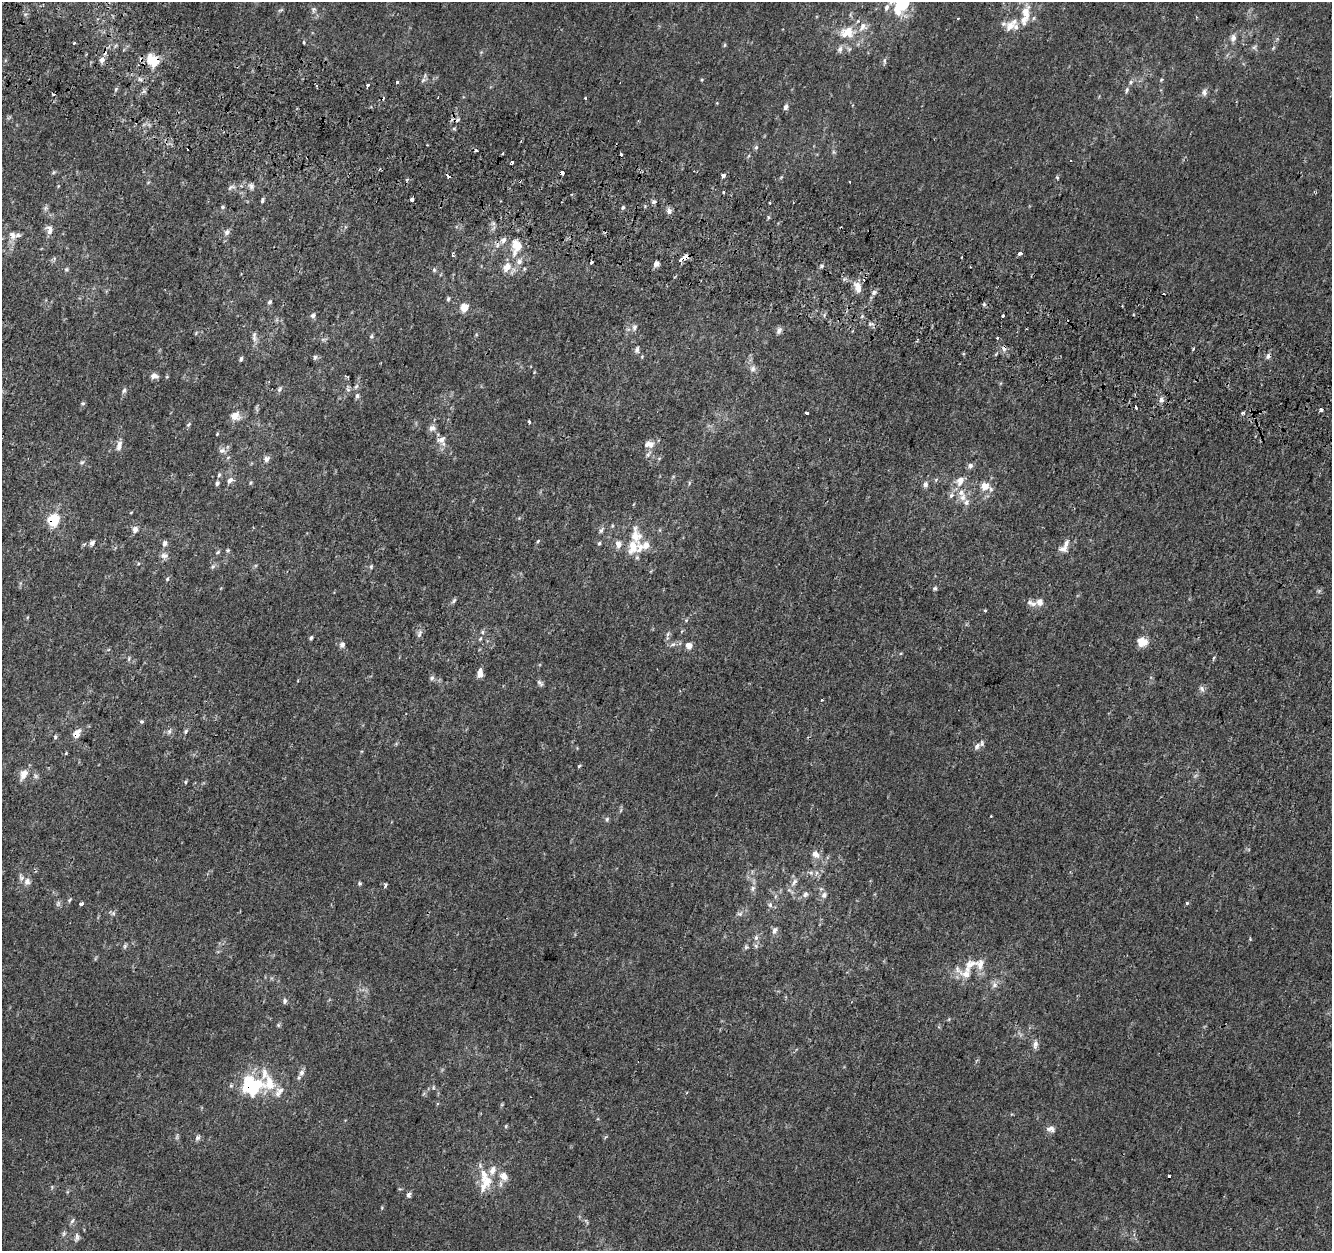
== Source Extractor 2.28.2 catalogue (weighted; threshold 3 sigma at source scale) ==
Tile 11 of 4 x 4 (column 3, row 3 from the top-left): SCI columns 2698-4027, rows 1578-2826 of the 5374 x 5589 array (HDU 1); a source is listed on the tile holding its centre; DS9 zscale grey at full resolution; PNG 1334 x 1253 px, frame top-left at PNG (2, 2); no overlay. Shown black and unused: <1% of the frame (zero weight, under 2 of 3 exposures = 3% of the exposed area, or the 3 px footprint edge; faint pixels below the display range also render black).
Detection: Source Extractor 2.28.2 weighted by HDU 2 'WHT'; one run over the whole footprint, this tile lists its part. Background 1.37e-04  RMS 0.0028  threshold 0.0124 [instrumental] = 3 sigma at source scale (4.5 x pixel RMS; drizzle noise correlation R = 1.50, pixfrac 1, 0.0396/0.0396 arcsec/px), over >= 5 px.
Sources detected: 255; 2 too faint to see at this stretch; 16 cosmic-ray / hot-pixel residue — not listed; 25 inside a brighter listed object's ellipse — not listed separately; the other 212 listed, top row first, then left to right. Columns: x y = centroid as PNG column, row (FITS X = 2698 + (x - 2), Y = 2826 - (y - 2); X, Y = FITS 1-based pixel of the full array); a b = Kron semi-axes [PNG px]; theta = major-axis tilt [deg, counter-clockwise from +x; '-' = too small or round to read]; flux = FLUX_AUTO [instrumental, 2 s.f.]
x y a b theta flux
901 3 18 15 -12 10
313 9 8 5 82 0.62
281 10 9 4 26 0.43
1025 15 31 10 80 5
1010 26 15 11 58 3.1
847 32 18 13 13 5.8
1233 38 10 8 88 1.3
304 42 4 3 - 0.28
74 43 3 3 - 1.4
725 45 6 4 88 0.33
1254 47 8 5 36 0.67
1273 48 7 4 46 0.4
840 49 9 7 78 1
102 60 8 7 - 1.3
151 60 15 13 75 5.1
884 61 9 4 85 0.55
423 80 8 5 27 0.58
1161 80 5 4 - 0.29
397 82 3 3 - 1.3
1131 82 6 5 - 0.49
368 85 3 3 - 4
317 86 3 3 - 0.41
116 89 5 5 - 0.38
1127 90 7 4 74 0.54
1204 92 10 6 89 1
585 99 3 3 - 0.73
786 107 7 5 69 0.82
756 147 6 5 - 0.57
833 152 7 4 -89 0.46
503 154 3 3 - 1.1
621 154 4 3 - 2.4
512 162 4 3 - 2
54 172 6 4 45 0.35
562 173 3 3 - 9
449 176 5 3 - 2.2
723 176 4 3 - 2.3
1057 177 5 3 - 0.34
849 182 3 2 - 0.32
251 186 9 6 -87 0.92
231 187 11 6 23 0.87
723 192 3 3 - 1.2
412 199 3 3 - 6.6
262 200 7 4 70 0.52
653 202 6 5 - 0.64
223 207 5 5 - 0.4
623 207 6 4 62 0.43
46 208 7 4 70 0.56
669 211 8 7 - 1.1
768 217 5 4 - 0.36
49 230 13 8 -82 1.5
227 232 8 6 44 0.99
12 235 10 7 -67 1.5
503 240 10 8 55 1.5
517 245 16 12 -64 4.6
1020 253 4 3 - 2.1
453 255 5 3 - 0.45
685 257 6 4 27 5.1
961 257 3 2 - 0.29
519 261 8 8 - 1.4
592 262 3 3 - 0.92
656 264 7 6 - 1.1
822 266 5 4 - 0.42
507 267 12 9 55 2.9
66 269 6 5 - 0.43
434 270 6 6 - 0.48
863 280 4 3 - 0.34
858 287 14 8 -74 2.7
874 292 4 4 - 1.3
448 299 6 5 - 0.44
270 302 7 5 53 0.59
984 304 5 5 - 0.44
1122 306 3 2 - 0.36
464 308 9 8 - 2.9
313 315 7 6 - 0.75
862 316 5 4 - 0.38
1002 316 3 3 - 2
871 324 8 5 0 0.76
634 327 10 6 73 0.87
779 330 9 6 61 0.95
196 333 6 3 72 0.28
371 336 6 4 68 0.48
254 337 16 6 -87 1.3
323 339 7 4 18 0.5
637 350 9 6 79 0.81
1268 356 8 6 52 0.87
315 357 7 5 49 0.65
642 357 5 3 - 0.27
241 359 7 4 82 0.49
753 369 9 7 89 1.1
154 376 10 7 -8 1.3
167 377 5 3 - 0.23
356 386 8 5 62 0.72
279 389 8 5 59 0.68
124 390 7 5 82 0.65
357 396 8 5 82 0.68
1161 400 8 7 - 1
83 403 6 5 - 0.4
1136 407 3 3 - 3.2
1321 409 3 3 - 2.2
807 413 3 3 - 1.2
1242 413 3 3 - 2.1
235 416 10 8 4 3
529 422 3 3 - 0.6
188 424 7 5 37 0.42
432 428 10 8 23 1.3
217 434 5 3 - 0.24
442 440 14 10 -68 2.3
649 444 14 9 -1 2
119 445 15 6 77 1.5
222 450 9 7 10 1.1
648 454 11 5 59 0.79
266 459 7 6 - 1.3
82 463 8 5 47 0.56
970 466 7 6 - 0.89
219 475 6 5 - 0.51
230 480 9 7 45 1.2
960 481 13 10 61 2.7
217 483 6 5 - 0.57
250 483 5 3 - 0.33
689 483 6 3 73 0.35
925 484 8 6 86 0.89
985 486 12 11 - 3.2
951 495 8 6 44 0.83
963 497 11 9 79 2
53 520 7 7 - 12
135 529 9 7 66 1.2
601 530 9 5 58 0.76
636 536 28 14 -80 6.3
538 541 6 4 46 0.33
92 543 8 6 38 0.98
165 543 7 6 - 0.95
599 543 6 4 66 0.42
618 544 10 7 -86 1.6
1064 549 14 9 6 1.8
228 550 6 4 -19 0.37
218 552 7 4 37 0.43
164 556 11 8 0 1.3
213 567 7 5 36 0.61
371 567 7 4 66 0.45
167 579 5 5 - 0.42
935 588 5 5 - 0.49
454 601 8 5 52 0.54
1040 602 10 9 - 1.6
985 611 3 3 - 0.64
686 620 5 4 - 0.35
482 632 6 5 - 0.52
419 634 12 6 68 0.94
668 634 7 4 70 0.55
311 638 5 4 - 0.44
480 639 5 4 - 0.34
1141 641 13 8 87 2.5
673 644 9 5 29 0.84
342 645 7 6 - 1.1
689 646 7 7 - 1.9
1214 658 6 3 46 0.3
129 659 8 4 81 0.4
480 673 10 6 83 2
432 678 7 6 - 0.7
540 683 10 4 -45 0.65
1202 689 9 6 -49 0.89
822 700 3 3 - 1.8
142 721 6 4 -18 0.37
169 731 8 5 63 0.71
186 731 7 5 51 0.54
77 733 11 8 52 2.2
55 737 6 5 - 0.45
977 746 11 6 53 1.3
66 753 5 3 - 0.27
579 766 5 3 - 0.3
24 774 15 9 63 2.4
36 776 7 6 - 0.66
185 782 5 4 - 0.36
991 816 3 3 - 0.42
607 819 6 5 - 0.51
815 854 12 9 -39 2.1
811 873 6 6 - 0.8
27 881 11 9 75 1.4
794 882 11 6 54 1.4
359 883 6 5 - 0.41
385 885 4 3 - 0.77
753 888 8 6 57 0.84
805 894 9 7 56 0.98
824 895 9 8 - 1.2
69 900 8 4 59 0.44
1187 903 3 3 - 0.71
81 904 4 3 - 1.4
770 905 7 5 69 0.71
113 913 6 5 - 0.57
740 914 8 6 0 0.74
774 930 9 6 57 1.1
756 938 8 5 64 0.87
125 946 7 4 69 0.54
756 946 7 6 - 0.69
746 947 6 5 - 0.5
970 965 42 15 28 6.4
994 985 9 7 55 1.1
285 1001 6 5 - 0.72
1035 1044 13 6 80 1.3
302 1073 8 7 - 1
252 1085 22 19 0 21
433 1087 6 3 -73 0.34
281 1090 13 9 9 1.9
506 1126 6 3 72 0.3
1051 1129 12 8 -6 1.4
197 1138 8 7 - 0.8
504 1176 13 10 -54 2.3
1169 1176 3 3 - 1.2
487 1180 28 14 66 6.7
409 1194 7 5 66 0.87
72 1221 8 4 54 0.54
64 1233 6 6 - 0.66
77 1237 12 7 81 1
Overlapping masked pixels (flux is a lower limit): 9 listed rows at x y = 102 60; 151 60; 562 173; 449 176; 685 257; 1268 356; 53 520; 77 733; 252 1085
Isophote crosses this tile's border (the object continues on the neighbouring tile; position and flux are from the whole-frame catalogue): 1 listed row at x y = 901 3